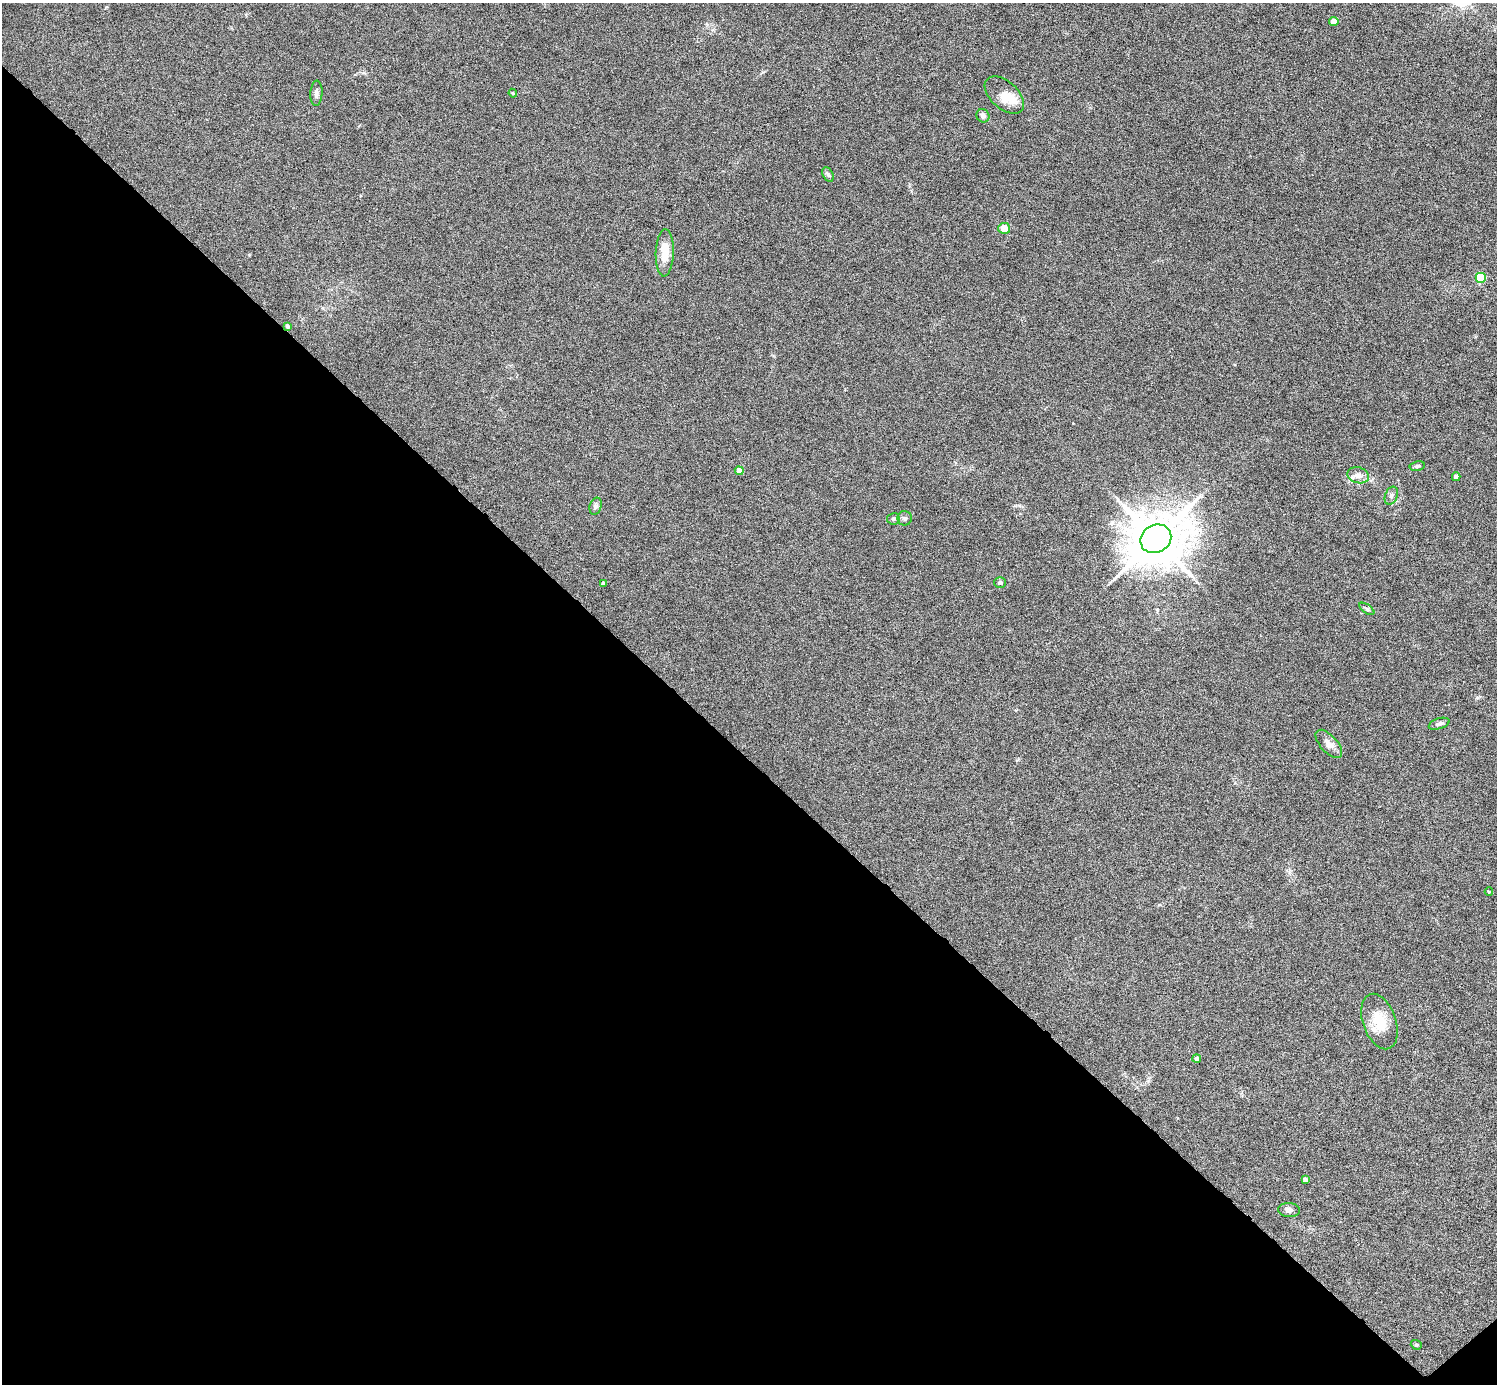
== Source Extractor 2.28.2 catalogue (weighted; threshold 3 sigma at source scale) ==
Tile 14 of 4 x 4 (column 2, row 4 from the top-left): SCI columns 1496-2990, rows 298-1679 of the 5981 x 5981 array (HDU 1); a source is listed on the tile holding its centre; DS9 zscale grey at full resolution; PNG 1499 x 1386 px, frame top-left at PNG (2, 3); each listed source drawn as its Kron ellipse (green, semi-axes under 4 px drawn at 4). Shown black and unused: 46% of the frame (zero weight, under 4 of 8 exposures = <1% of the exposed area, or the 3 px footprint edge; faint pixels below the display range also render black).
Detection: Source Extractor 2.28.2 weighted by HDU 2 'WHT'; one run over the whole footprint, this tile lists its part. Background 0.0442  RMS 0.0039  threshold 0.0158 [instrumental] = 3 sigma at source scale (4.09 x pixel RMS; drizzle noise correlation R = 1.36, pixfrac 0.8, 0.05/0.05 arcsec/px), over >= 5 px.
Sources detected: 31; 1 inside a brighter listed object's ellipse — not listed separately; the other 30 listed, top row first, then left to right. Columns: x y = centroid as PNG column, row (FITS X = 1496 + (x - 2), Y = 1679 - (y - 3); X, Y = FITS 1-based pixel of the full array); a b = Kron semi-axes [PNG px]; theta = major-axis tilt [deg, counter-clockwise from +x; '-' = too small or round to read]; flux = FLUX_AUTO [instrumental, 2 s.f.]
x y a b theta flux
1334 22 4 4 - 6.1
316 93 12 6 87 1.3
513 93 4 4 - 0.32
1004 95 23 13 -42 6.1
983 116 7 6 - 1.5
828 175 7 5 -63 0.75
1004 228 6 5 - 4.6
665 253 23 9 88 6.6
1481 278 5 5 - 19
287 326 3 3 - 0.91
1417 466 8 5 10 0.67
739 471 4 4 - 3.8
1358 475 11 8 -14 2.1
1456 477 4 4 - 2.7
1391 496 9 6 69 1.1
596 506 9 6 73 0.92
905 518 7 7 - 0.91
893 519 6 5 - 0.79
1156 539 16 13 31 2200
1000 582 6 5 - 0.88
603 583 4 3 - 0.67
1367 609 9 4 -36 0.64
1439 724 11 5 18 1.2
1329 744 17 8 -47 2.5
1489 892 4 3 - 0.31
1379 1021 29 16 -71 8.9
1197 1059 4 4 - 1.2
1305 1180 4 3 - 0.98
1289 1210 11 7 -3 1.3
1416 1345 6 4 -20 0.47